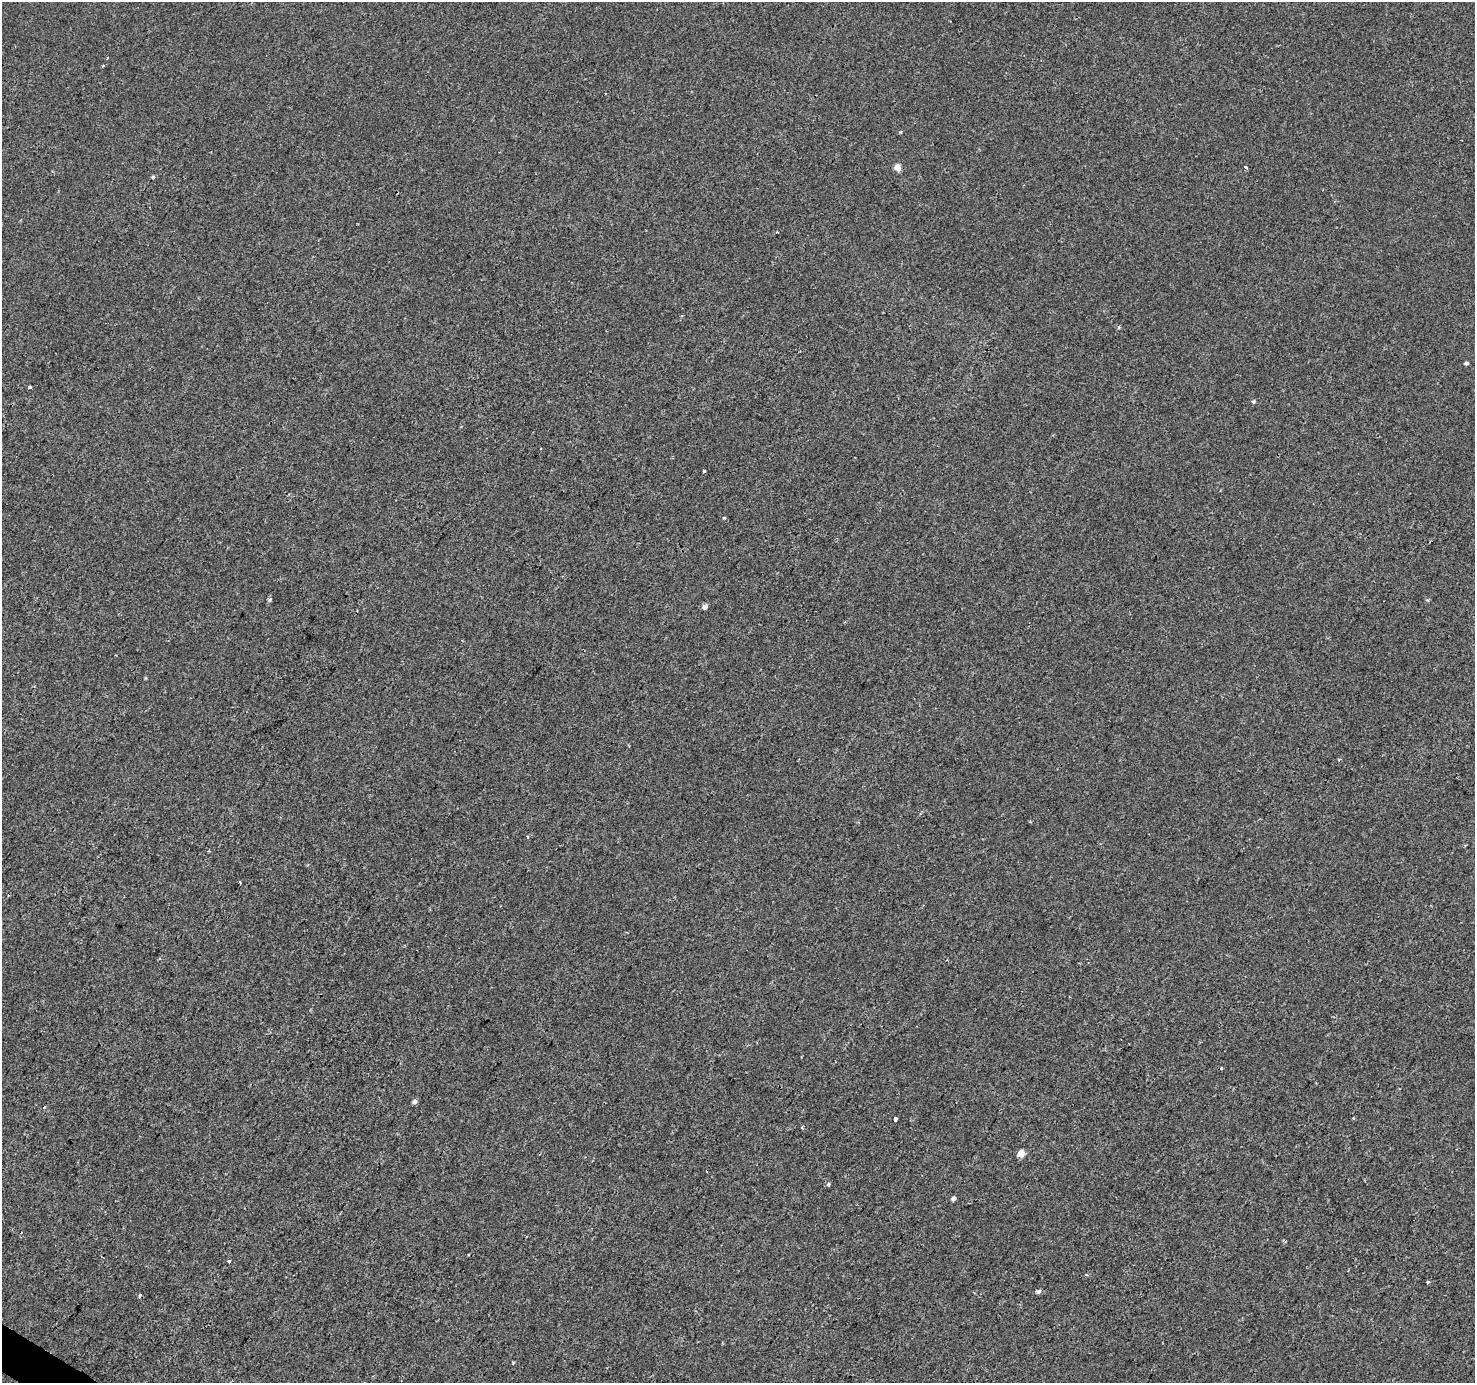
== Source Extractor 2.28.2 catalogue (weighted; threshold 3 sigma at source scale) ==
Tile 7 of 4 x 4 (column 3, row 2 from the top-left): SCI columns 2949-4421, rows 2950-4330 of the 5901 x 5965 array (HDU 1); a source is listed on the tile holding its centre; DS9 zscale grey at full resolution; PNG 1477 x 1385 px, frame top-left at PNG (2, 2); no overlay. Shown black and unused: <1% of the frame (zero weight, under 2 of 3 exposures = <1% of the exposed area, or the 3 px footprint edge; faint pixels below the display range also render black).
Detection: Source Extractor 2.28.2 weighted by HDU 2 'WHT'; one run over the whole footprint, this tile lists its part. Background 0.00173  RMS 0.0043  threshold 0.0194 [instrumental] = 3 sigma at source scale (4.5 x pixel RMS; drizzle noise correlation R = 1.50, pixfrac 1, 0.0396/0.0396 arcsec/px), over >= 5 px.
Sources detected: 27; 2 cosmic-ray / hot-pixel residue — not listed; the other 25 listed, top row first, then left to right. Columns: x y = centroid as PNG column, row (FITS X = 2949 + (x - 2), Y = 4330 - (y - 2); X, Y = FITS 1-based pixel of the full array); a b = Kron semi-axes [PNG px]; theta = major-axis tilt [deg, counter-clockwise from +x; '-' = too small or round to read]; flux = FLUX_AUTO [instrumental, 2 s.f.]
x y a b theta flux
897 167 5 4 - 5
1246 167 3 3 - 2.1
153 177 3 3 - 2.4
1119 327 4 4 - 0.58
1466 363 4 4 - 1.3
29 387 4 3 - 2.7
1254 402 4 4 - 1
704 471 3 3 - 4
724 518 3 3 - 1
270 600 4 3 - 1.1
705 606 5 4 - 2.5
145 678 5 3 - 0.42
1222 1068 3 3 - 1.3
415 1102 5 4 - 1.9
44 1107 4 3 - 0.37
895 1119 4 3 - 2.6
802 1128 4 3 - 0.43
1021 1153 5 4 - 7.2
707 1171 3 2 - 0.44
828 1185 4 3 - 2.3
954 1198 4 4 - 2
229 1261 3 3 - 3.2
1086 1275 4 3 - 0.44
1039 1292 6 5 - 1.3
140 1295 5 3 - 0.7